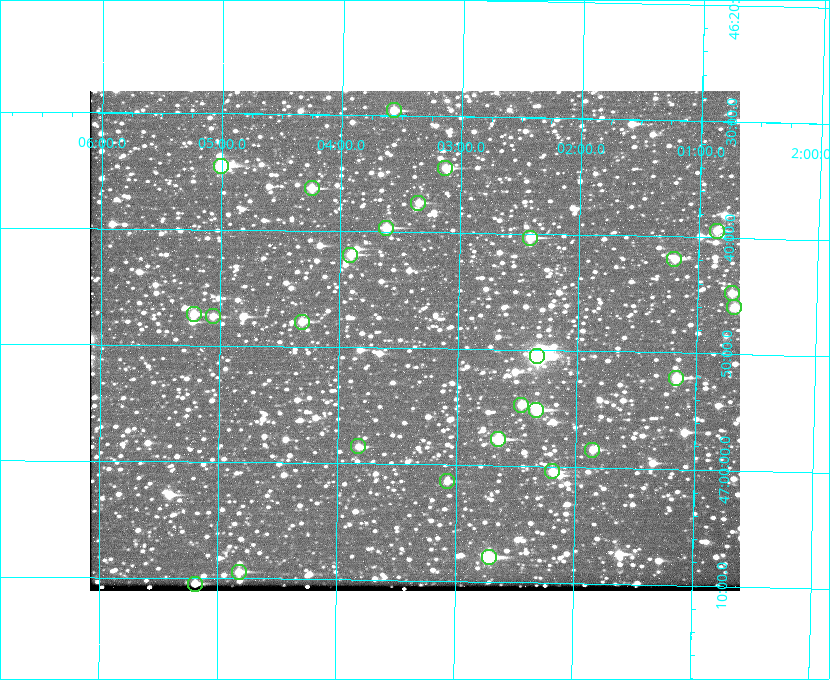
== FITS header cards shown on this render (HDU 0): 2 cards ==
NAXIS1  =                  650 / Width of table row in bytes
NAXIS2  =                  500 / Number of rows in table

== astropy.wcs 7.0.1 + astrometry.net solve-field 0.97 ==
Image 650 x 500 px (HDU 0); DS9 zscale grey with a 90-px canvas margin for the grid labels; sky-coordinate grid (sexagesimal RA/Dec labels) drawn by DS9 from the SOLVED WCS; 27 Tycho-2 reference stars matched to detected sources circled (green)
Header WCS: none
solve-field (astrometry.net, Tycho-2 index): SOLVED blind (the file carries no WCS)
Solved WCS: RA---TAN-SIP/DEC--TAN-SIP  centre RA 02:03:22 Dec +46:49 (30.84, +46.82 deg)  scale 5.16 arcsec/px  FOV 55.9' x 43.0'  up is +179 deg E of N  parity flipped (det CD > 0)
(file carries no celestial WCS; the grid is the blind solution)
Tycho-2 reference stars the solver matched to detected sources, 27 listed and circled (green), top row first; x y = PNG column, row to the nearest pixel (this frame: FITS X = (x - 90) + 1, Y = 500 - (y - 91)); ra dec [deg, ICRS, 3 dp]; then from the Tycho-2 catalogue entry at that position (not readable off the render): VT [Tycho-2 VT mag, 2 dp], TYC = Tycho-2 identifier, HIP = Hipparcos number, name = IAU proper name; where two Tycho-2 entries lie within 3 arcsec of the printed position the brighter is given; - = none
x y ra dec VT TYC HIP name
394 110 30.892 +46.493 10.70 3280-490-1 - -
221 166 31.250 +46.575 8.43 3281-919-1 - -
445 168 30.782 +46.574 10.16 3280-645-1 - -
312 188 31.061 +46.606 9.99 3281-582-1 - -
418 203 30.837 +46.625 10.69 3280-1254-1 - -
386 228 30.904 +46.661 9.60 3280-781-1 - -
717 231 30.213 +46.657 10.42 3280-803-1 - -
530 238 30.604 +46.672 9.47 3280-908-1 - -
350 255 30.978 +46.700 9.85 3281-909-1 - -
674 259 30.300 +46.699 10.25 3280-1695-1 - -
732 293 30.179 +46.746 10.21 3280-486-1 - -
734 307 30.172 +46.766 10.54 3280-993-1 - -
194 314 31.305 +46.788 10.64 3281-663-1 - -
213 316 31.264 +46.791 10.76 3281-86-1 - -
302 322 31.078 +46.798 10.61 3281-114-1 - -
537 356 30.583 +46.843 7.07 3280-746-1 9508 -
676 378 30.291 +46.869 9.33 3280-1647-1 - -
521 405 30.615 +46.912 10.08 3284-203-1 - -
536 410 30.584 +46.919 9.47 3284-629-1 - -
498 439 30.663 +46.962 9.31 3284-347-1 - -
358 446 30.956 +46.975 11.27 3285-185-1 - -
592 450 30.464 +46.975 10.61 3284-511-1 - -
552 471 30.548 +47.007 10.42 3284-727-1 - -
447 481 30.769 +47.024 11.20 3284-681-1 - -
489 557 30.679 +47.131 10.02 3284-307-1 - -
239 572 31.205 +47.157 10.28 3285-879-1 - -
195 584 31.297 +47.175 10.30 3285-914-1 - -